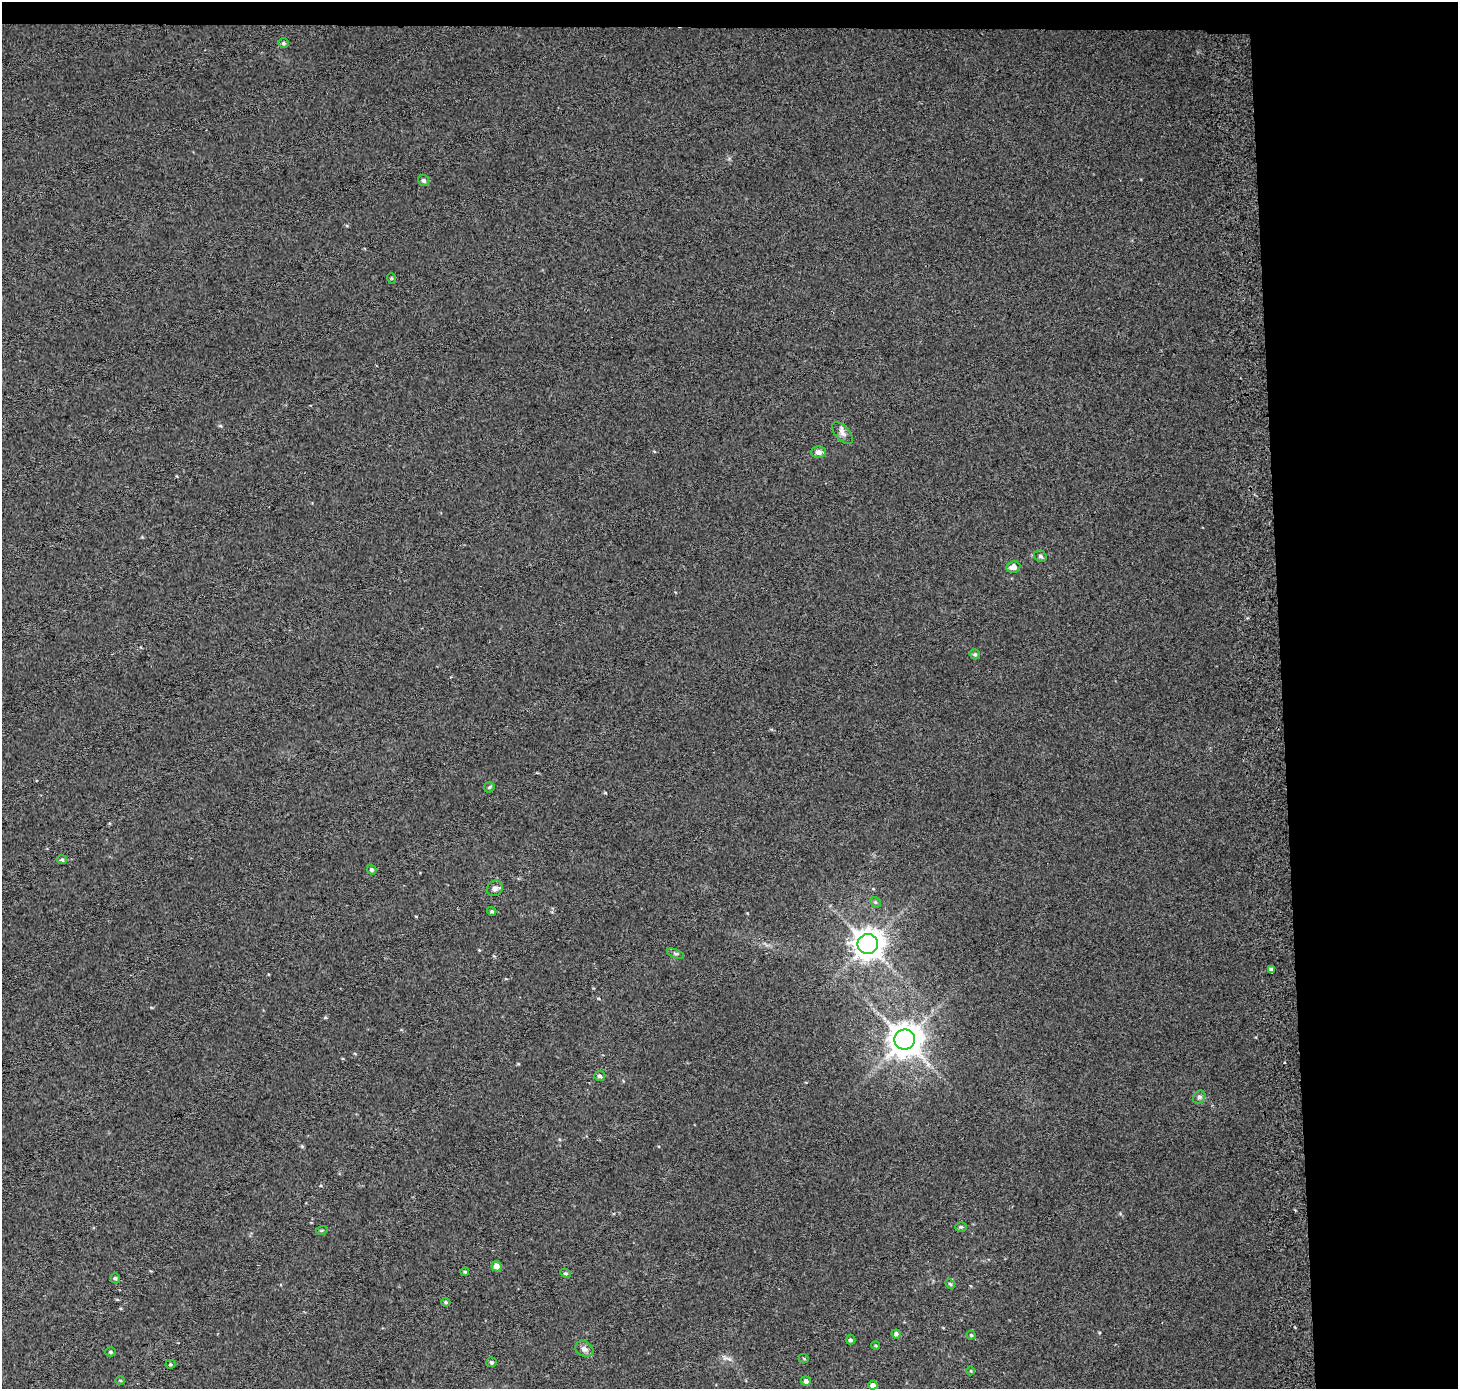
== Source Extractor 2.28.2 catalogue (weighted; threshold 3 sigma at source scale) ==
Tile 3 of 3 x 3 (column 3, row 1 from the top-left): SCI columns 2986-4441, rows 2774-4160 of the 4514 x 4169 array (HDU 1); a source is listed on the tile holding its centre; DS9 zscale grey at full resolution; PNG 1460 x 1391 px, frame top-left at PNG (2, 2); each listed source drawn as its Kron ellipse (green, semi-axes under 4 px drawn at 4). Shown black and unused: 14% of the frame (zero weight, under 2 of 3 exposures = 2% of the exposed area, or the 3 px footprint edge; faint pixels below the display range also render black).
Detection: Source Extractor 2.28.2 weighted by HDU 2 'WHT'; one run over the whole footprint, this tile lists its part. Background 0.0549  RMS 0.012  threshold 0.054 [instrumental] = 3 sigma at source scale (4.5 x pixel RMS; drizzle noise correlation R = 1.50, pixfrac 1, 0.0396/0.0396 arcsec/px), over >= 5 px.
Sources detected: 42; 1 inside a brighter listed object's ellipse — not listed separately; the other 41 listed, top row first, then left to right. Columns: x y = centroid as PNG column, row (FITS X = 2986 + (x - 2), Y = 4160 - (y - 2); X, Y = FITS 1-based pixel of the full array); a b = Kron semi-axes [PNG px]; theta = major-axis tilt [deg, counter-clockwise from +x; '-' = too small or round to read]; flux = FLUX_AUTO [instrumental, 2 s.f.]
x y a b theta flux
283 43 5 4 - 1.8
424 180 6 5 - 3
391 278 5 3 - 1.1
842 433 13 7 -48 5.3
818 452 7 6 - 5.4
1040 556 7 5 -32 2.6
1013 567 7 6 - 6.8
975 654 5 5 - 2.2
489 787 6 5 - 1.8
62 860 5 4 - 1.9
371 870 5 4 - 2.5
495 888 8 7 - 5.2
875 902 6 4 -44 1.7
492 911 5 4 - 1.7
868 944 10 10 - 1400
675 954 9 3 -21 1.7
1272 969 4 3 - 3.1
905 1039 10 10 - 2100
600 1076 5 5 - 2.6
1199 1097 7 5 47 2.9
961 1227 6 4 1 1.8
322 1230 5 3 - 1.1
496 1266 5 5 - 8.4
465 1272 4 4 - 1.5
565 1273 5 4 - 2
115 1278 5 4 - 2
950 1284 5 4 - 1.5
446 1302 5 4 - 1.7
896 1334 4 4 - 3.3
971 1335 4 4 - 1.3
851 1340 5 4 - 2.4
876 1346 4 3 - 1.2
584 1349 9 7 -26 4.8
111 1352 5 4 - 1.6
804 1359 5 3 - 1.1
492 1362 5 5 - 2.4
170 1364 5 4 - 1.6
971 1371 4 3 - 0.9
120 1380 5 3 - 1.2
806 1381 5 4 - 4.5
873 1385 5 4 - 5.5
Isophote crosses this tile's border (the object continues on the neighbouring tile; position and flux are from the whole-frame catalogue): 1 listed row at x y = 873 1385